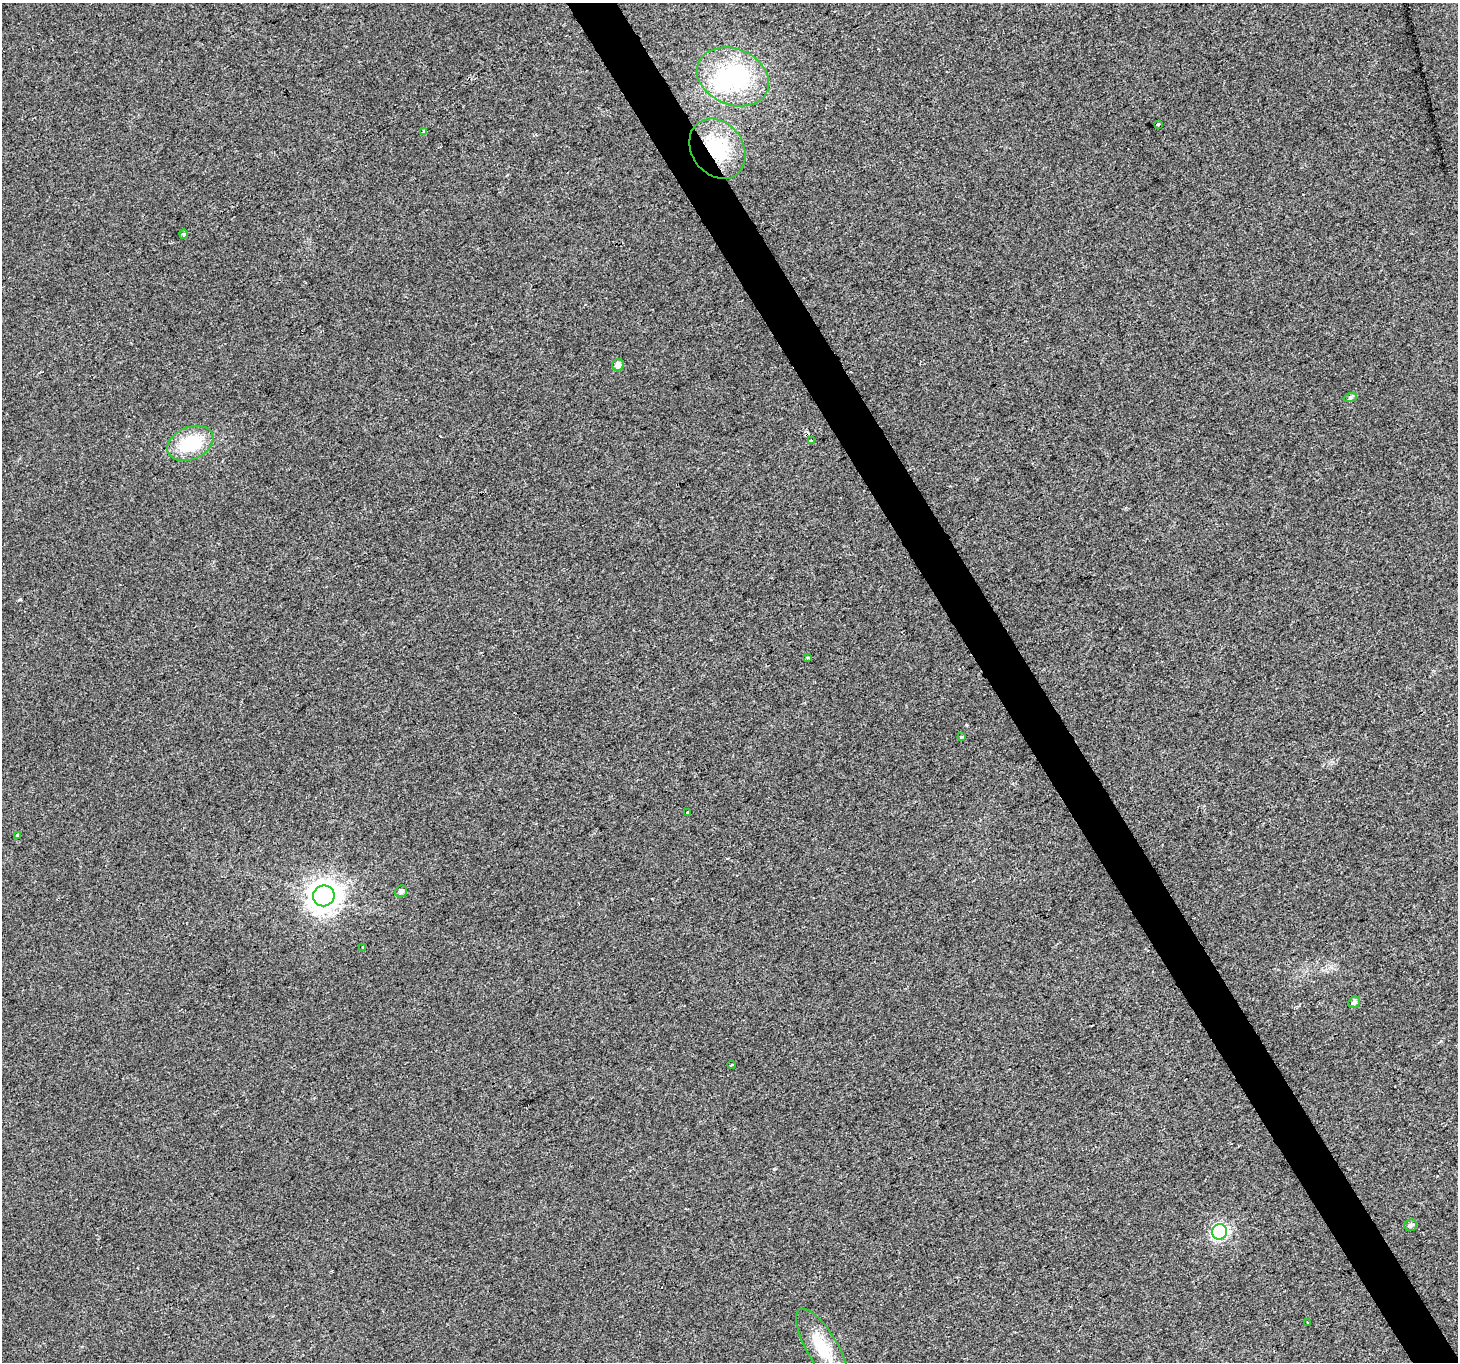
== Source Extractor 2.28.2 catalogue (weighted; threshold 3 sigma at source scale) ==
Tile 6 of 4 x 4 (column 2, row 2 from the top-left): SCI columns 1460-2915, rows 2891-4250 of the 5826 x 5719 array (HDU 1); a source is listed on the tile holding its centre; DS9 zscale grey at full resolution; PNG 1460 x 1364 px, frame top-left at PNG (2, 3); each listed source drawn as its Kron ellipse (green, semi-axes under 4 px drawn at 4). Shown black and unused: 3% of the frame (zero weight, under 2 of 3 exposures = <1% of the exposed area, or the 3 px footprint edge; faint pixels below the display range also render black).
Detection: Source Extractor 2.28.2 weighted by HDU 2 'WHT'; one run over the whole footprint, this tile lists its part. Background 0.00812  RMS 0.0055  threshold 0.0249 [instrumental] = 3 sigma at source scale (4.5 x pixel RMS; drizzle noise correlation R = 1.50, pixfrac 1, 0.0396/0.0396 arcsec/px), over >= 5 px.
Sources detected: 26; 1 inside a brighter object's white glare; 3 cosmic-ray / hot-pixel residue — neither listed nor drawn; the other 22 listed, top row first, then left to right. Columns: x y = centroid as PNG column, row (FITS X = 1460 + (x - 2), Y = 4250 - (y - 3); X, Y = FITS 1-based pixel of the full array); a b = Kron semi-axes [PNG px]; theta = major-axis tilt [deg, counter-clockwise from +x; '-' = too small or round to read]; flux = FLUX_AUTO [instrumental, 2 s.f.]
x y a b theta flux
733 77 37 28 -22 62
1158 124 3 3 - 0.7
424 131 4 3 - 5.1
717 149 32 25 -55 34
183 234 5 4 - 1.5
618 365 6 6 - 3.4
1350 398 7 4 18 0.99
811 441 4 3 - 2.5
190 443 24 16 23 28
807 657 4 3 - 0.55
961 737 3 3 - 0.64
687 812 3 3 - 4.6
17 835 3 3 - 1.4
401 891 6 5 - 2
324 896 11 10 - 670
363 947 3 3 - 0.76
1354 1002 6 5 - 1.9
732 1065 4 2 - 0.63
1411 1225 6 5 - 1.8
1220 1232 8 7 - 100
1308 1322 4 3 - 1.3
822 1347 43 15 -59 18
Overlapping masked pixels (flux is a lower limit): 1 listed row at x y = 717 149